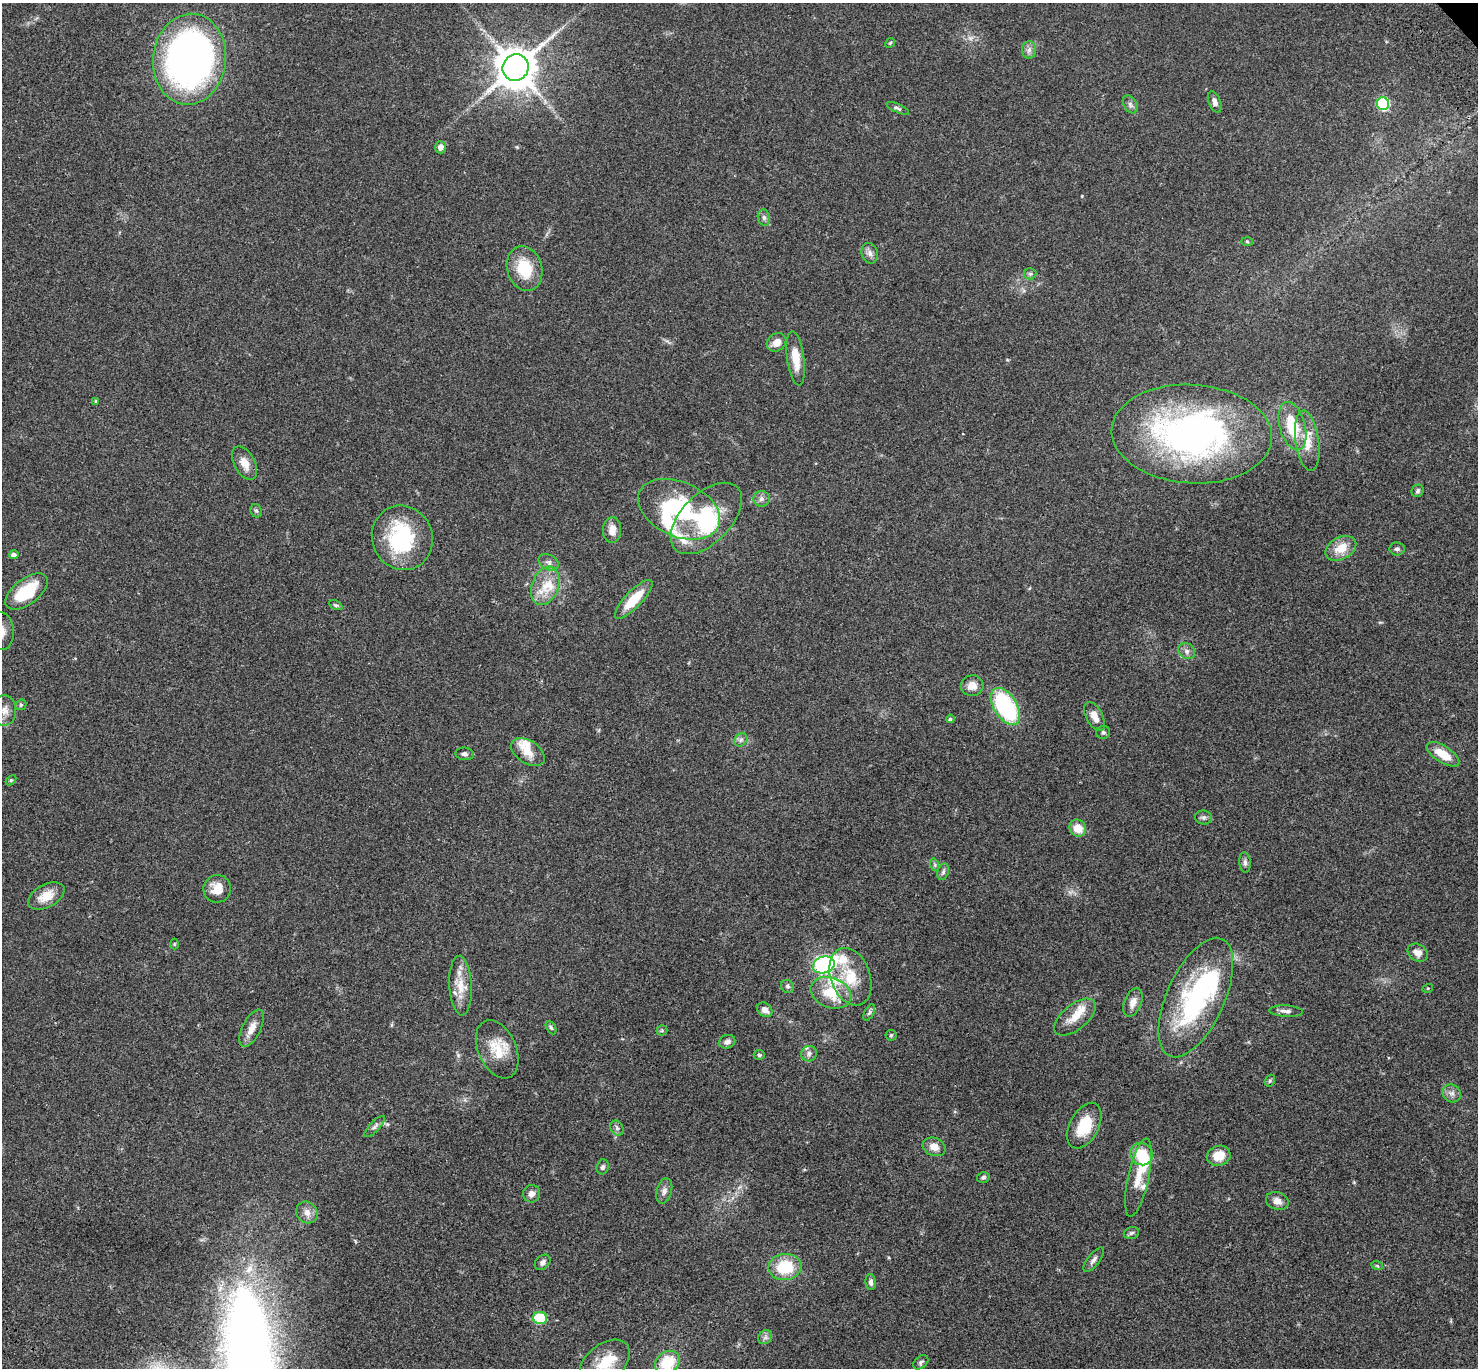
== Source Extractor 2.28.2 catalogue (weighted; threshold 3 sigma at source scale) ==
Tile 7 of 4 x 4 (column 3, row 2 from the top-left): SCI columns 3057-4532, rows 3115-4480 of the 6108 x 6089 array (HDU 1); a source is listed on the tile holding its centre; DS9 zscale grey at full resolution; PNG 1480 x 1370 px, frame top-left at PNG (2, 3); each listed source drawn as its Kron ellipse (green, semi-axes under 4 px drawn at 4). Shown black and unused: <1% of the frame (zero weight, under 3 of 4 exposures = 6% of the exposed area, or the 3 px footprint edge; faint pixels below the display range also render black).
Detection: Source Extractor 2.28.2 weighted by HDU 2 'WHT'; one run over the whole footprint, this tile lists its part. Background 0.0458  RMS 0.0051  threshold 0.0231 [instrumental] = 3 sigma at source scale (4.5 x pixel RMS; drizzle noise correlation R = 1.50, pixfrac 1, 0.05/0.05 arcsec/px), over >= 5 px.
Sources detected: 117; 3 inside a brighter object's white glare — neither listed nor drawn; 9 inside a brighter listed object's ellipse — not listed separately; the other 105 listed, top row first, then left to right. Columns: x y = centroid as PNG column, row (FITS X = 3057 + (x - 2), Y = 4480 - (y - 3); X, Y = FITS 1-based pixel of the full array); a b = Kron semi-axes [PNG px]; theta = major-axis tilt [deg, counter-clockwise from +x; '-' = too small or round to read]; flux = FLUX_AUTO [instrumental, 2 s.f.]
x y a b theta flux
890 43 5 4 - 0.62
1029 50 8 7 - 1.9
189 59 45 36 83 210
516 67 13 12 - 1300
1215 102 11 6 -67 2.3
1130 104 10 6 -58 1.7
1383 104 6 6 - 48
898 108 12 4 -24 1.1
441 147 6 5 - 2.6
764 218 8 6 -75 1.4
1247 242 6 4 -2 0.62
870 253 10 8 -74 2.2
525 269 22 17 -74 17
1030 274 6 5 - 0.95
776 342 10 8 36 4.1
796 358 27 8 -82 9.3
96 401 4 3 - 0.52
1292 426 25 13 -75 19
1192 434 80 49 -3 180
1307 441 30 11 -82 9.8
245 463 18 10 -61 5.2
1418 491 6 6 - 0.99
762 499 8 8 - 1.8
679 509 43 27 -24 46
256 511 7 5 -66 1
706 518 44 24 45 46
612 530 13 9 86 4.6
402 538 32 30 -69 43
1341 548 16 11 28 8.1
1397 549 8 6 -6 1.4
14 555 5 4 - 2.2
549 562 11 7 -27 2.1
545 586 20 13 69 9.6
27 592 25 12 38 21
634 599 26 8 46 13
336 605 7 4 -25 0.86
2 631 19 12 -87 4.9
1187 651 9 7 -40 2
972 686 11 10 - 4.1
21 705 6 5 - 0.77
1006 706 20 11 -58 56
5 710 15 11 89 4.3
1094 716 16 8 -62 4.9
950 719 4 4 - 0.82
1103 732 7 6 - 1.1
741 740 7 6 - 1.4
528 752 18 11 -34 6.3
465 754 9 6 -9 1.5
1443 754 18 8 -33 9.4
11 780 6 4 44 0.66
1203 817 8 7 - 1.3
1078 828 9 8 - 6.7
1245 862 10 5 -84 1.5
935 865 6 4 -72 0.72
943 872 8 5 71 1.1
217 889 14 13 - 7.4
46 896 20 11 28 7.9
174 944 5 3 - 0.41
1417 953 11 8 -33 3.4
824 965 11 8 18 100
850 977 30 19 -70 16
460 985 30 11 -87 9.3
787 986 7 6 - 1.1
1428 988 5 3 - 0.43
831 993 21 15 -22 14
1196 997 64 29 66 73
1133 1002 15 8 68 4
765 1010 8 6 -42 3.2
1286 1011 17 5 -4 2.4
869 1013 9 5 63 1.1
1075 1017 25 12 39 8.4
551 1027 7 4 -63 0.89
252 1028 20 9 63 5.2
662 1030 5 5 - 0.67
891 1035 5 5 - 0.71
727 1042 8 6 20 2.3
497 1049 30 19 -66 13
809 1054 8 8 - 1.8
759 1055 5 5 - 0.86
1270 1081 6 4 69 0.75
1452 1093 9 8 - 2.3
375 1126 14 5 46 1.5
1084 1126 24 14 63 16
617 1128 8 6 -62 1.3
934 1147 12 9 -22 3.9
1141 1154 11 11 - 14
1219 1156 12 10 17 8.2
603 1167 7 6 - 1.2
983 1177 6 5 - 0.97
1138 1177 40 10 78 10
664 1191 13 7 75 2.3
532 1194 9 8 - 2.5
1277 1201 11 8 -18 3.2
307 1212 12 10 -46 3.6
1131 1233 8 5 17 1
1094 1260 14 6 53 2.1
543 1262 9 6 43 1.8
1377 1265 6 3 -21 0.64
785 1267 16 13 7 19
871 1282 8 5 -86 1.6
540 1318 7 6 - 26
765 1337 8 6 46 1.5
605 1362 28 18 38 14
667 1362 13 10 34 18
921 1362 8 6 40 1.1
Isophote crosses this tile's border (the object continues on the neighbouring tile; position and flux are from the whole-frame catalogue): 3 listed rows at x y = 2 631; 5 710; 605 1362